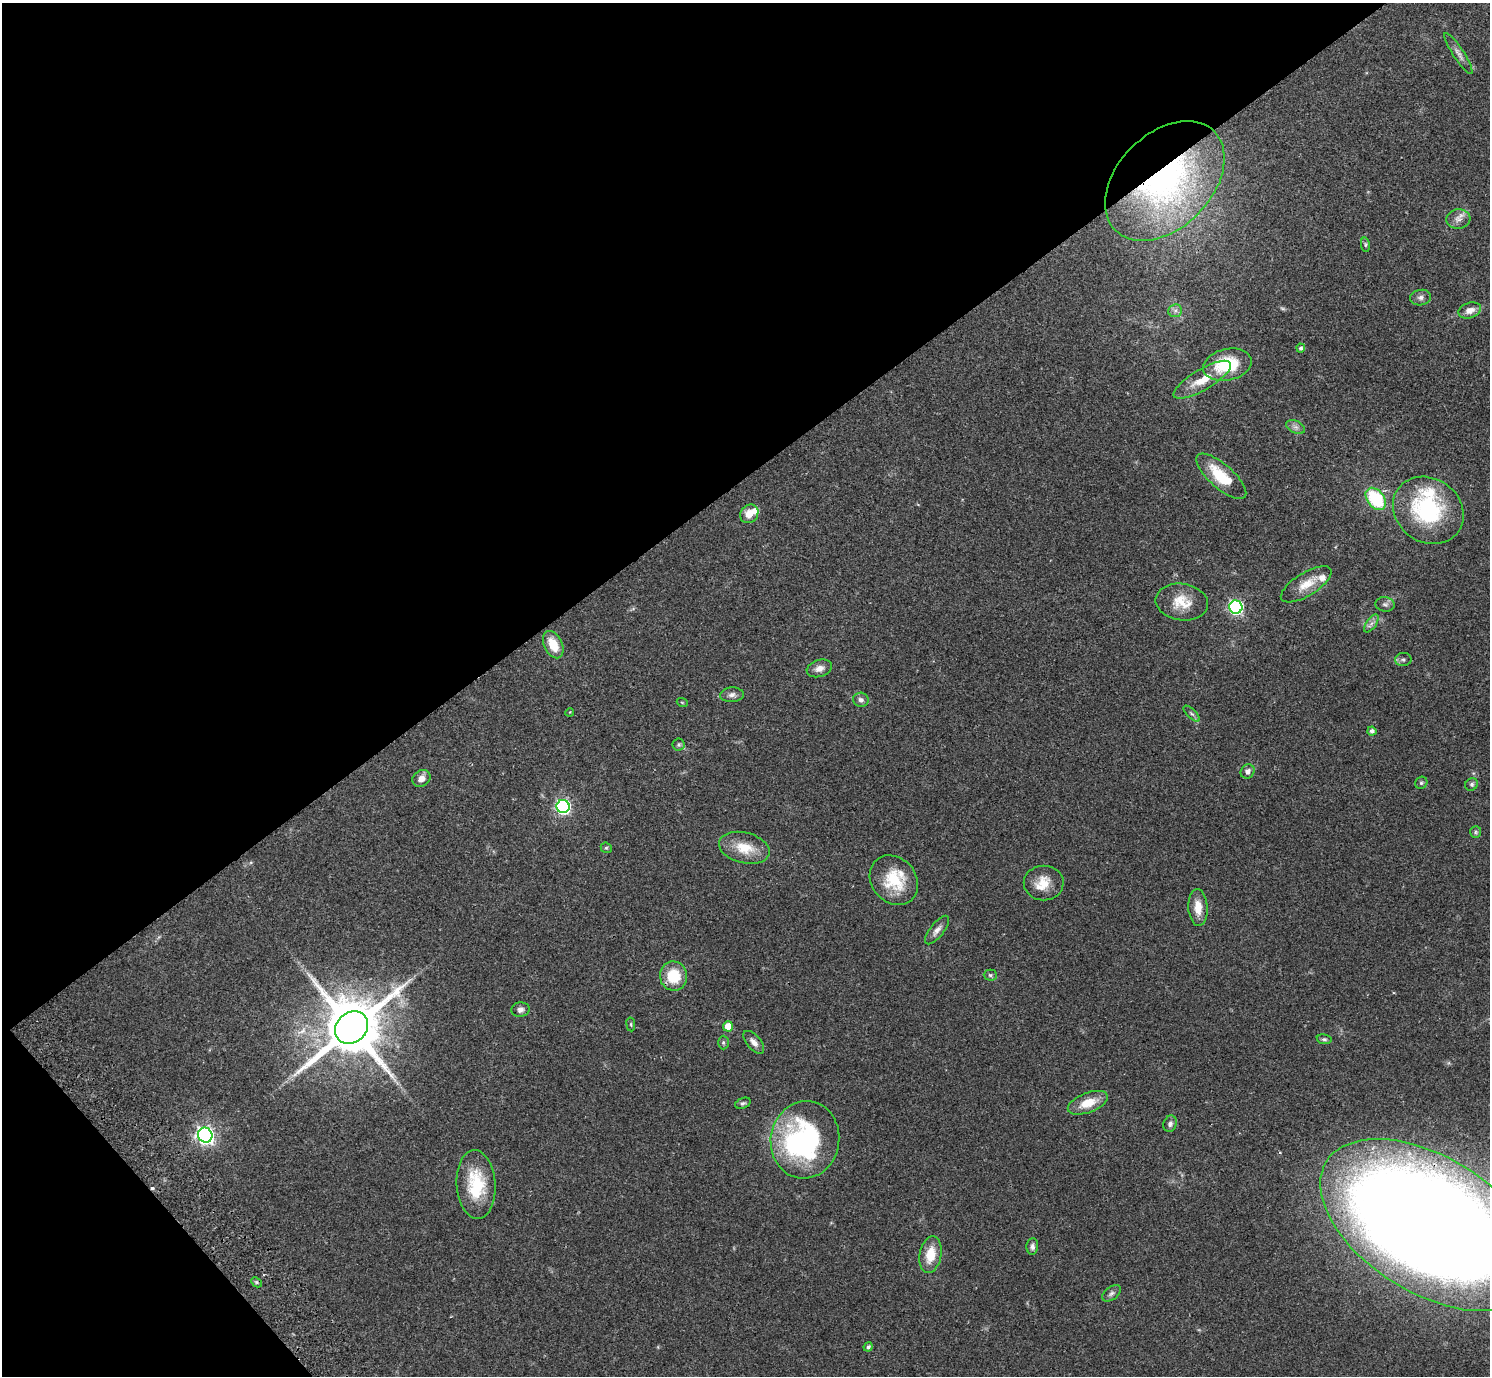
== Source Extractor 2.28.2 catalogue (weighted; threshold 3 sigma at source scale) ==
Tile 5 of 4 x 4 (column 1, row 2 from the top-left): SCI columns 48-1535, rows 2949-4322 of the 6052 x 6035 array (HDU 1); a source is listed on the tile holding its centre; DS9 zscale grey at full resolution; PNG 1492 x 1378 px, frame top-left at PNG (2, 3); each listed source drawn as its Kron ellipse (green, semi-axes under 4 px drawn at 4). Shown black and unused: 38% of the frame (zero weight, under 2 of 3 exposures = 3% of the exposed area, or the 3 px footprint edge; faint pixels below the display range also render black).
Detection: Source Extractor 2.28.2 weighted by HDU 2 'WHT'; one run over the whole footprint, this tile lists its part. Background 0.0812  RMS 0.0059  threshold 0.0267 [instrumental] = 3 sigma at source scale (4.5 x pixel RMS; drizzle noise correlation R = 1.50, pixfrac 1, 0.05/0.05 arcsec/px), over >= 5 px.
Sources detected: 72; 1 too faint to see at this stretch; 2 inside a brighter object's white glare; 1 cosmic-ray / hot-pixel residue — neither listed nor drawn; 5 inside a brighter listed object's ellipse — not listed separately; the other 63 listed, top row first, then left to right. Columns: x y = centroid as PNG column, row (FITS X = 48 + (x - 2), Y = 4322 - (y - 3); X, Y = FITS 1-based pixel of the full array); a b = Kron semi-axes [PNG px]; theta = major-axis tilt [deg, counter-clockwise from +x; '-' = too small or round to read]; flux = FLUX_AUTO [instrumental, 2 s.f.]
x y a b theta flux
1458 53 24 5 -57 3.4
1165 181 70 47 45 160
1458 219 12 10 6 3.8
1365 245 7 4 -82 0.85
1421 298 10 7 11 2.4
1470 310 12 7 17 4.7
1175 311 7 6 - 1.8
1301 348 4 4 - 1.3
1227 365 24 15 13 28
1202 380 33 10 31 13
1296 427 10 6 -26 2.2
1221 476 31 12 -41 22
1376 499 12 8 -52 37
1428 510 37 31 -36 65
749 514 10 8 48 6.9
1306 584 29 11 32 9.6
1182 602 26 18 -8 13
1385 604 9 7 -10 1.9
1236 607 6 6 - 110
1371 624 10 5 54 2.2
553 645 14 9 -63 11
1403 660 8 6 10 1.4
819 668 13 8 17 4.1
732 695 12 7 3 2.4
861 700 8 7 - 2.3
682 702 5 3 - 0.49
570 712 4 3 - 0.48
1192 714 10 4 -44 1.5
1372 731 4 4 - 1.8
679 745 6 6 - 1.2
1248 771 7 6 - 2.4
421 778 9 7 35 3.6
1421 783 6 5 - 1.1
1472 784 7 6 - 1.3
563 806 6 6 - 130
1476 832 6 5 - 1.2
606 848 6 5 - 0.82
744 848 26 15 -14 14
894 880 27 22 -49 22
1044 883 20 17 0 10
1198 907 18 9 -86 8.2
937 930 17 6 51 3.5
990 975 6 5 - 1.1
673 976 15 13 -78 18
520 1010 9 7 5 2.3
631 1024 7 3 -82 0.69
728 1026 5 5 - 10
352 1028 18 15 41 4600
1324 1039 7 5 -9 1.1
723 1042 7 5 90 1
754 1042 14 7 -50 3.3
743 1103 8 5 22 1.2
1088 1103 21 10 21 12
1170 1124 8 6 69 2
205 1135 7 7 - 230
805 1140 39 34 80 81
476 1184 34 19 -86 28
1430 1225 121 68 -32 1700
1032 1246 8 5 86 1.8
931 1255 19 11 80 12
256 1282 6 4 -44 0.93
1111 1293 10 6 37 1.8
868 1347 4 4 - 1.5
Overlapping masked pixels (flux is a lower limit): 2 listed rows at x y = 1165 181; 1430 1225
Isophote crosses this tile's border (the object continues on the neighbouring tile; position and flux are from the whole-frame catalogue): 1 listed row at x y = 1430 1225